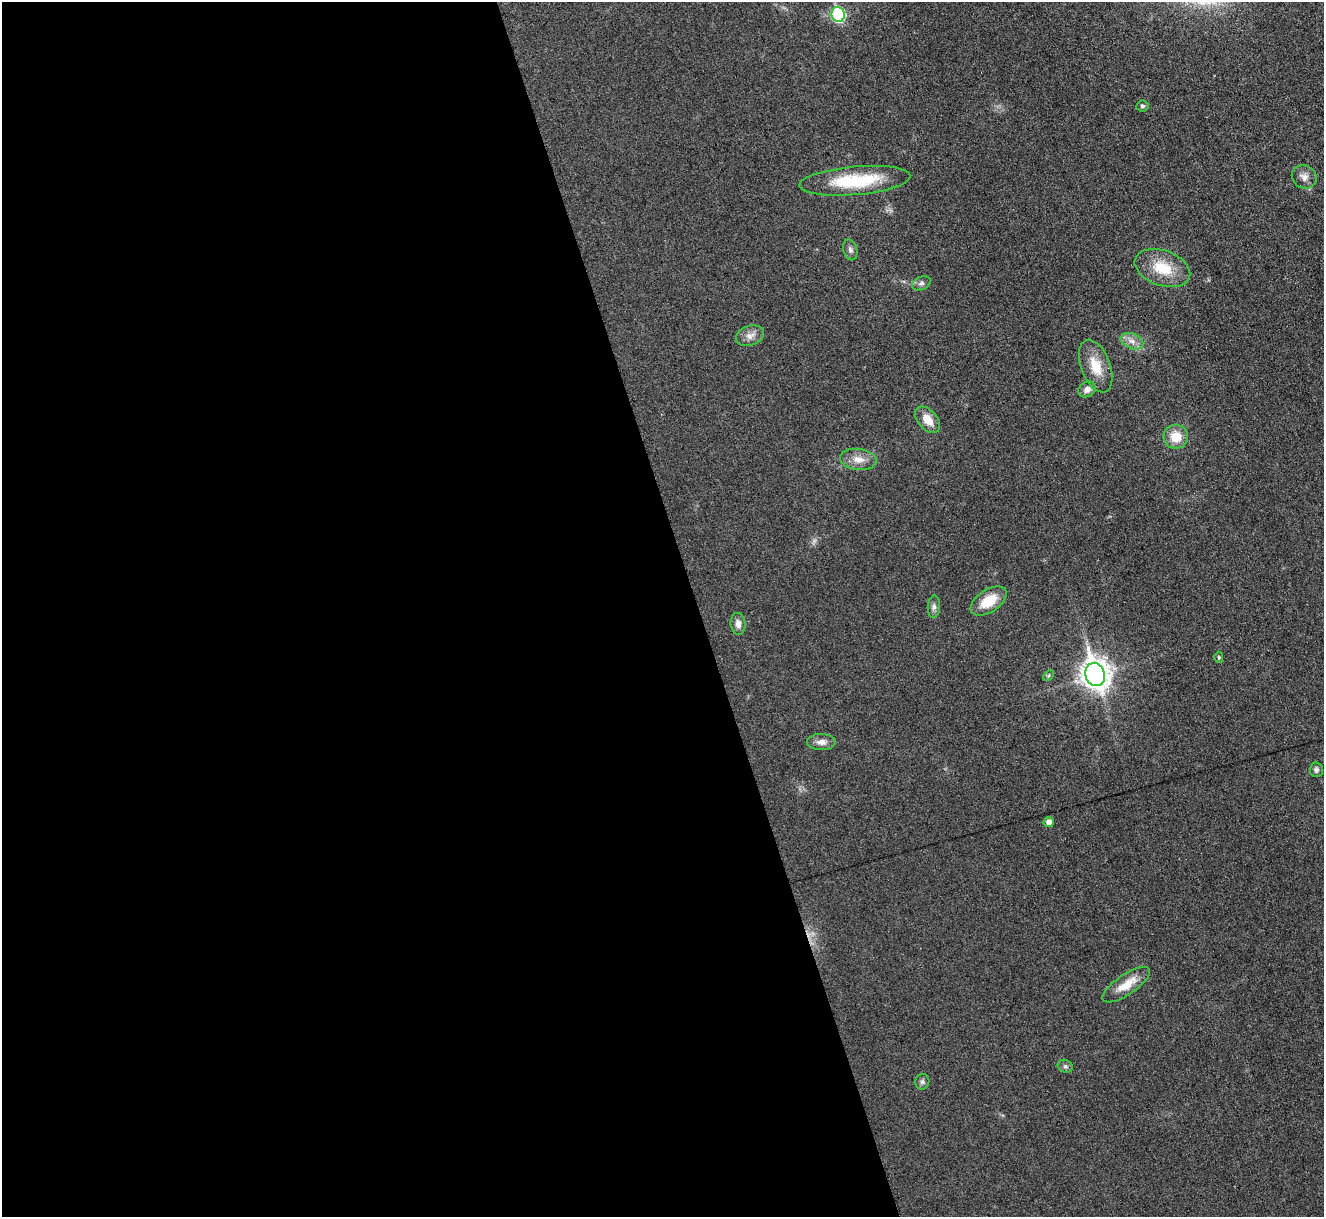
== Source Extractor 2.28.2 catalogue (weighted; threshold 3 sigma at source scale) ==
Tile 9 of 4 x 4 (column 1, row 3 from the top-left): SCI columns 1-1322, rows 1361-2575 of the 5292 x 5276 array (HDU 1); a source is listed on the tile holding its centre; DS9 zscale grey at full resolution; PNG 1326 x 1219 px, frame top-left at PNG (2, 2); each listed source drawn as its Kron ellipse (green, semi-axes under 4 px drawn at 4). Shown black and unused: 53% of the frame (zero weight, under 3 of 6 exposures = <1% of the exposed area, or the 3 px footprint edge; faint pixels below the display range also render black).
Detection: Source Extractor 2.28.2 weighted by HDU 2 'WHT'; one run over the whole footprint, this tile lists its part. Background 0.0461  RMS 0.0041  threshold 0.0168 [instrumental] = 3 sigma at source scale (4.09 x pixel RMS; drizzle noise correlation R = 1.36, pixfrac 0.8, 0.05/0.05 arcsec/px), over >= 5 px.
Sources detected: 27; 1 too faint to see at this stretch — neither listed nor drawn; the other 26 listed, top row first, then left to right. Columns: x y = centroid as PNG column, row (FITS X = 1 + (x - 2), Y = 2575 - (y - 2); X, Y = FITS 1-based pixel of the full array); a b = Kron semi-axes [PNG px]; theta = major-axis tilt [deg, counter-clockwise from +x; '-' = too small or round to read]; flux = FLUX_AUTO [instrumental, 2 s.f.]
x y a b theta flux
838 15 7 6 - 40
1142 106 6 5 - 0.72
1304 177 13 11 -31 2.9
855 181 56 14 5 24
850 250 10 7 -75 1.4
1162 268 29 17 -19 12
921 283 10 6 24 1.2
750 336 14 10 17 3
1132 341 12 7 -23 2.6
1096 366 27 14 -69 8.6
1087 389 9 7 29 2
927 420 15 9 -49 5.6
1176 437 12 12 - 6.8
858 459 18 10 -6 4.4
989 601 20 11 34 9.4
934 607 11 6 85 1.4
738 624 11 7 -83 2.2
1219 657 5 4 - 0.61
1095 674 12 9 -71 460
1048 675 6 4 45 0.59
821 742 14 8 -1 2.7
1316 770 7 6 - 1.2
1049 822 5 5 - 2.4
1126 985 28 10 34 7.3
1065 1066 8 6 -26 0.94
922 1082 8 7 - 1